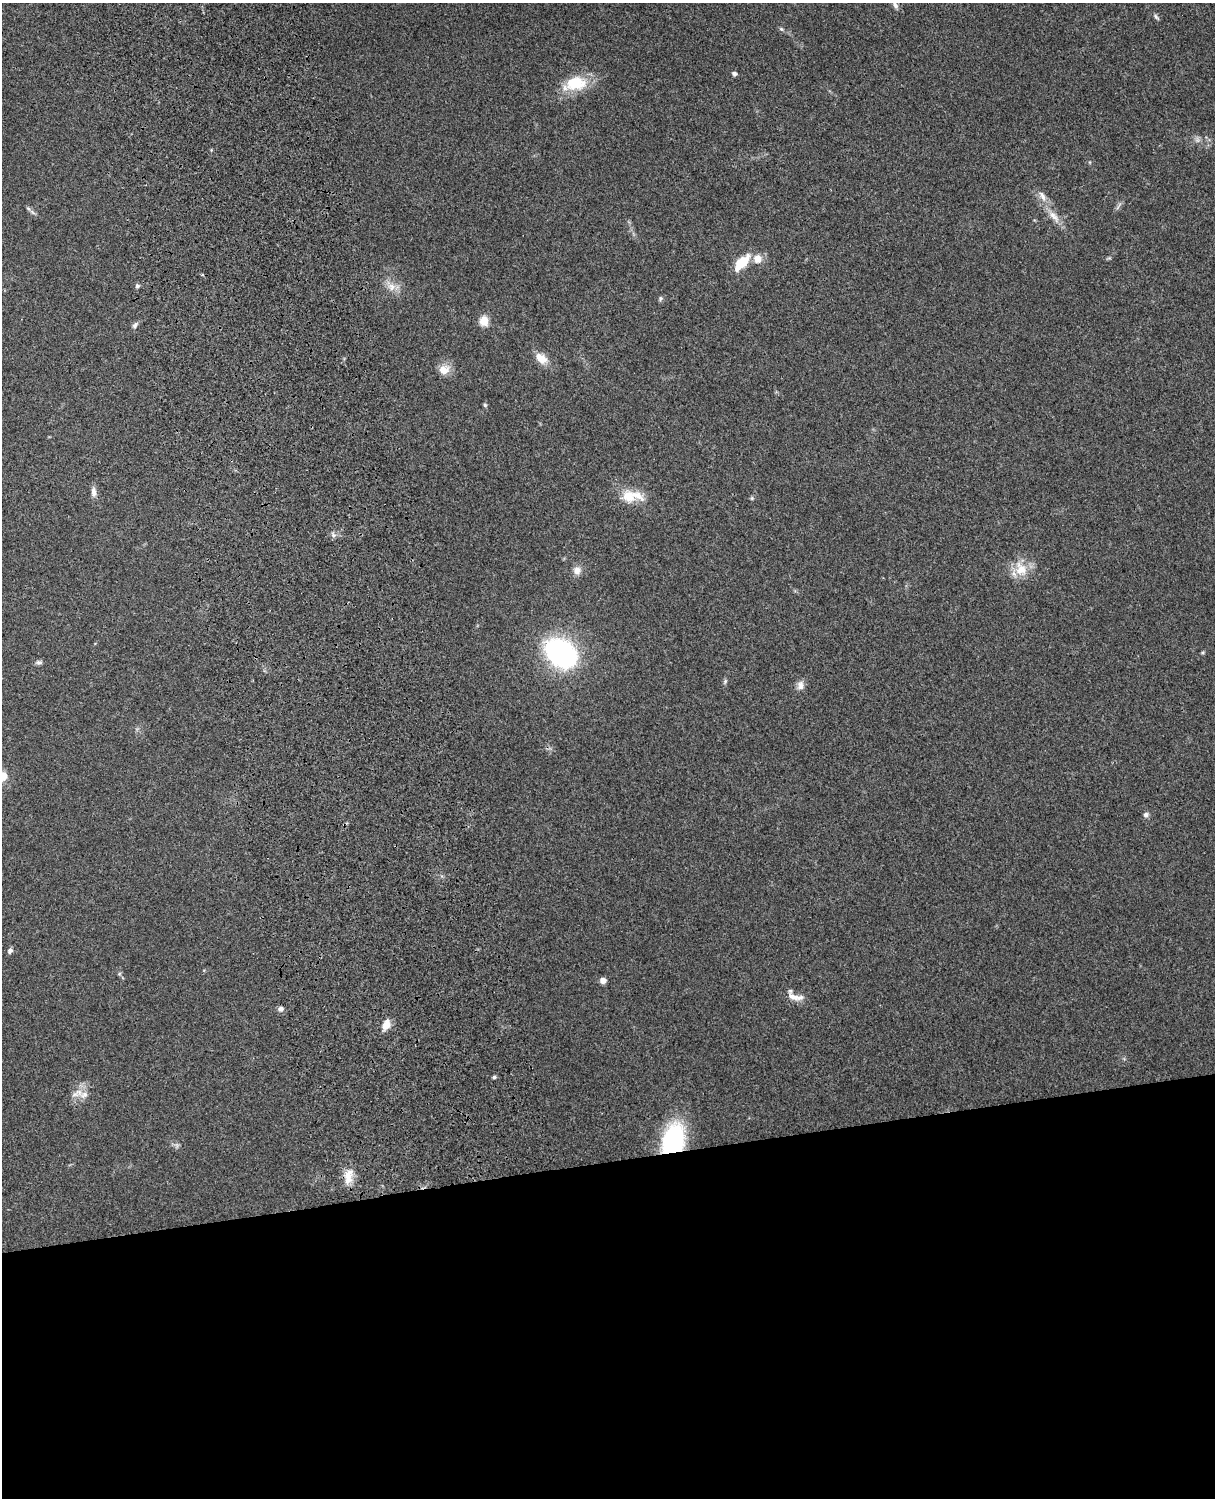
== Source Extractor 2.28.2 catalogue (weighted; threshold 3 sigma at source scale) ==
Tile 11 of 4 x 3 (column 3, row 3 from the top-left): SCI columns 2544-3756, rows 164-1659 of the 5089 x 4928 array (HDU 1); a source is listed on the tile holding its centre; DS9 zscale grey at full resolution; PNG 1217 x 1500 px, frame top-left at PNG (2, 3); no overlay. Shown black and unused: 23% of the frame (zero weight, under 3 of 4 exposures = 6% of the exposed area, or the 3 px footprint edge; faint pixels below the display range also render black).
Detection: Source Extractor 2.28.2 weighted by HDU 2 'WHT'; one run over the whole footprint, this tile lists its part. Background 0.285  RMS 0.0092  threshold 0.0415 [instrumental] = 3 sigma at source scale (4.5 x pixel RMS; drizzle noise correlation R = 1.50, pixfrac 1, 0.05/0.05 arcsec/px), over >= 5 px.
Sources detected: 41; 2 inside a brighter listed object's ellipse — not listed separately; the other 39 listed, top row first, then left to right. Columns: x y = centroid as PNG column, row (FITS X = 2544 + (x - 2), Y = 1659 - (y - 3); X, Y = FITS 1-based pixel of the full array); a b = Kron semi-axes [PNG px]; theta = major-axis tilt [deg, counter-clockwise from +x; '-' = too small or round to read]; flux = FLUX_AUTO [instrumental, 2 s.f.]
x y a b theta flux
895 5 10 6 -63 2.8
1156 17 10 4 -46 1.9
781 29 6 5 - 1.6
734 74 5 4 - 2.9
575 83 32 18 10 32
1197 140 7 6 - 2.7
1042 196 17 6 -60 6.4
28 208 6 4 -20 1.5
1054 216 21 9 -47 9.8
757 259 11 11 - 9.3
741 263 20 9 47 25
137 286 6 5 - 1.8
391 287 12 10 -21 8.2
661 298 7 5 73 1.6
484 321 12 10 -86 10
135 325 9 6 62 2.6
541 359 16 10 -39 12
444 369 15 12 14 10
485 405 5 5 - 1.3
94 492 13 7 -82 4.5
629 496 19 17 -15 19
752 498 5 5 - 1.3
334 535 6 6 - 2.6
1021 569 23 16 -64 18
577 570 11 10 - 6.6
561 653 24 18 -37 200
39 662 10 5 -4 2.2
725 681 7 5 70 1.6
800 685 12 8 88 5.1
1146 815 7 6 - 2.9
10 950 7 5 58 2.8
603 981 6 6 - 4.9
793 997 19 8 -20 8.2
281 1009 7 6 - 3.1
386 1025 14 9 67 8.2
494 1077 4 4 - 1.9
84 1094 11 8 24 6.5
673 1141 31 19 73 120
348 1176 22 11 80 13
Overlapping masked pixels (flux is a lower limit): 1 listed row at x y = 673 1141